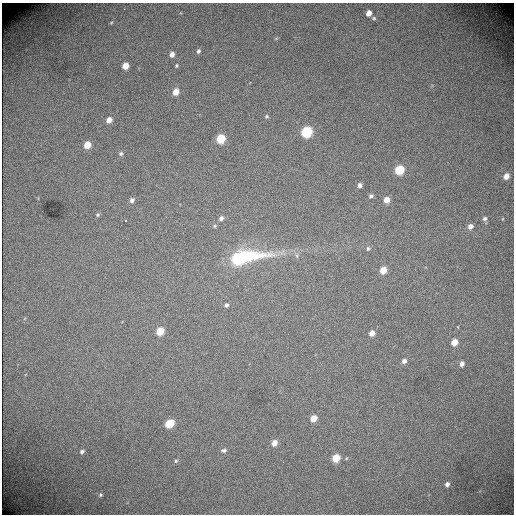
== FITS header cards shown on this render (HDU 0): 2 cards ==
NAXIS1  =                  512 /fastest changing axis
NAXIS2  =                  512 /next to fastest changing axis

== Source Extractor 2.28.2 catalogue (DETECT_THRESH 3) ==
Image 512 x 512 px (HDU 0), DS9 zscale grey, 1 PNG px = 1 image px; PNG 516 x 516 px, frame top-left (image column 1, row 512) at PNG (2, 3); no overlay
Background 2110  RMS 33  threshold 98.3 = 3 sigma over >= 5 px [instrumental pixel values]
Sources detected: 47; all 47 listed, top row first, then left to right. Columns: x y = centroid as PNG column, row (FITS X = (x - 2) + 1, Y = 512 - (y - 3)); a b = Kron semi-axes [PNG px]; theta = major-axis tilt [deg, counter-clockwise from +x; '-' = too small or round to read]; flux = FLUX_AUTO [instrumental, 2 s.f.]
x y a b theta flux
369 13 5 4 - 15000
374 18 6 4 -22 3300
111 23 5 4 - 2200
198 51 5 4 - 5200
172 54 5 4 - 12000
125 66 5 5 - 27000
176 66 6 4 83 2700
176 92 6 5 - 25000
267 116 5 4 - 2900
109 120 6 5 - 17000
306 132 6 6 - 190000
221 139 6 5 - 85000
87 145 5 5 - 35000
121 154 5 5 - 4500
399 170 6 5 - 95000
506 176 5 5 - 17000
359 185 5 5 - 8200
371 196 6 5 - 5100
132 200 6 5 - 7600
386 200 5 5 - 23000
98 215 5 5 - 3400
221 218 5 4 - 7400
485 219 6 5 - 5200
125 220 3 2 - 2900
214 226 5 3 - 2500
470 226 6 5 - 12000
368 248 7 5 76 4200
297 256 6 4 -72 3700
242 258 32 10 9 250000
383 270 6 5 - 31000
226 305 5 5 - 5500
160 331 6 5 - 54000
372 333 5 4 - 16000
454 342 5 5 - 29000
404 361 5 5 - 9300
462 364 5 4 - 10000
150 379 2 2 - 1100
313 418 5 5 - 29000
169 423 7 5 31 59000
274 443 6 5 - 18000
224 450 7 5 -4 5200
82 452 6 5 - 5400
336 458 6 5 - 52000
176 461 6 5 - 3500
283 462 2 2 - 1400
447 484 5 4 - 7500
100 495 5 5 - 3700